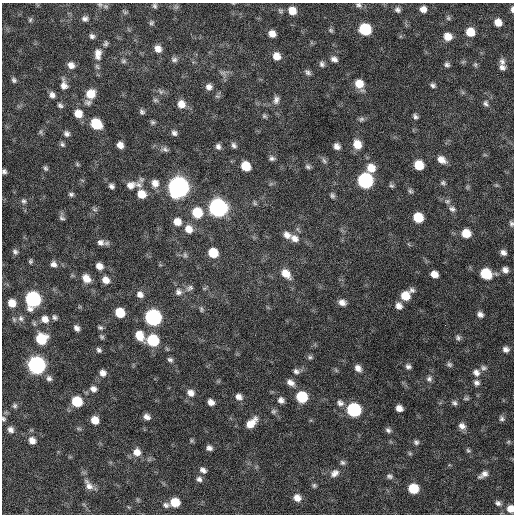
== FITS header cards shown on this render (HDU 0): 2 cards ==
NAXIS1  =                  512 / Axis length
NAXIS2  =                  512 / Axis length

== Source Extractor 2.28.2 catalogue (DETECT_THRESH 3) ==
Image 512 x 512 px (HDU 0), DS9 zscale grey, 1 PNG px = 1 image px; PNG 516 x 516 px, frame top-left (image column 1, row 512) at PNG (2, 3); no overlay
Background 588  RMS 18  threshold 53.7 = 3 sigma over >= 5 px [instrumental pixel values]
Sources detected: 201; all 201 listed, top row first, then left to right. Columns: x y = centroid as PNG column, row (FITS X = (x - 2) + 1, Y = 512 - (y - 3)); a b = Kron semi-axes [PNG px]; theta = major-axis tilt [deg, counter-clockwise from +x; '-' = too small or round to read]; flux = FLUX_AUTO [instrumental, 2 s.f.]
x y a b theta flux
100 5 8 5 -16 2900
359 5 9 6 -18 3300
154 6 6 5 - 2300
423 9 7 6 - 7700
512 9 6 3 -86 3100
398 10 7 7 - 3800
280 11 7 6 - 2600
292 11 8 7 - 16000
125 12 7 4 0 1900
448 18 6 5 - 2100
85 19 7 6 - 4200
30 20 7 5 74 2400
498 22 7 6 - 11000
151 23 6 5 - 2200
365 29 8 8 - 71000
331 30 6 5 - 2100
470 32 7 7 - 21000
272 34 7 6 - 8800
92 36 6 5 - 3300
448 37 7 7 - 13000
106 43 7 5 79 2400
158 49 8 7 - 8300
98 54 15 9 87 10000
276 56 8 7 - 12000
174 59 8 7 - 3500
334 59 8 6 -26 5100
123 61 8 6 -14 2400
463 62 7 4 19 1600
502 62 9 7 -61 4700
322 64 7 6 - 3500
71 65 8 7 - 7200
447 65 7 5 -24 3100
475 65 7 5 -71 2000
502 67 7 6 - 4400
308 72 8 5 -36 3400
223 73 10 5 -13 4000
14 80 8 6 -50 3200
359 84 11 8 -61 18000
64 85 12 8 -81 8100
433 85 6 5 - 2800
209 87 8 7 - 6200
161 92 8 6 -45 3400
90 94 9 8 - 21000
52 95 8 7 - 5100
155 100 7 5 -15 2300
276 100 11 8 75 5400
88 102 9 7 -10 3900
486 103 8 6 -64 3300
181 104 9 9 - 11000
60 105 7 6 - 2900
142 112 6 5 - 2700
78 114 8 8 - 16000
264 116 7 5 -34 2200
415 117 6 5 - 3100
361 119 8 6 19 3000
152 122 7 6 - 2300
96 124 9 7 -40 40000
40 132 6 5 - 2300
174 133 7 6 - 3800
67 134 7 6 - 3800
62 144 7 5 -51 2600
357 144 10 8 -70 16000
120 145 6 5 - 7800
234 145 7 5 -59 3400
337 146 7 6 - 6200
218 147 7 6 - 4100
165 149 8 7 - 3300
272 158 7 6 - 3300
441 160 10 7 -33 9200
324 161 9 5 -62 3100
77 164 6 4 -49 1600
419 165 8 7 - 24000
246 166 8 7 - 24000
308 166 7 5 -18 2900
46 168 7 6 - 2600
371 168 10 10 - 15000
4 171 5 5 - 3300
365 180 9 8 - 240000
155 183 9 8 - 8800
443 183 7 6 - 2600
131 185 14 10 16 9900
139 185 10 8 -30 6000
111 186 5 4 - 3500
391 186 7 5 -32 2300
178 187 9 9 - 890000
467 187 7 4 -72 1700
410 191 7 5 -34 2400
71 194 7 5 -3 2700
141 194 8 8 - 16000
332 195 8 5 -64 2900
24 201 8 8 - 4200
447 201 8 7 - 3300
255 203 7 5 -61 2100
218 208 9 9 - 500000
452 209 10 7 -21 4100
94 210 8 3 -19 1900
197 213 9 9 - 35000
418 217 8 7 - 32000
62 218 8 6 -30 2900
177 222 8 8 - 12000
511 223 7 5 -78 2700
189 229 10 9 - 12000
466 233 8 7 - 21000
287 235 10 8 -46 7700
295 238 11 9 -36 8300
100 242 9 8 - 5700
15 252 9 7 -57 3700
503 252 7 6 - 4900
213 253 8 7 - 28000
185 255 7 6 - 2500
30 261 7 5 89 2100
54 264 8 7 - 5400
99 266 8 6 -37 8000
505 270 8 7 - 5900
286 274 12 8 -44 14000
434 274 7 6 - 10000
486 274 9 7 -20 47000
86 278 10 8 -47 12000
106 280 8 7 - 9600
190 288 10 7 32 4000
178 292 10 9 - 6100
140 294 9 7 -41 6100
406 295 12 8 40 26000
33 299 9 8 - 240000
342 302 8 6 -24 7000
12 303 7 7 - 15000
399 306 8 8 - 7100
201 309 8 4 -78 2200
120 313 8 7 - 31000
480 314 8 6 -35 4900
54 317 7 5 -73 2800
153 317 9 8 - 320000
21 318 9 7 -72 4500
45 319 9 8 - 9100
445 325 2 2 - 3000
100 327 6 5 - 2200
77 328 6 4 -48 4500
139 335 10 7 -62 19000
102 337 7 5 -45 2000
458 338 8 7 - 3200
41 339 8 8 - 42000
153 340 8 8 - 73000
506 349 7 6 - 5100
99 350 6 5 - 2700
310 357 7 5 -1 2500
170 360 8 6 -22 3100
449 364 8 6 -22 2800
37 365 9 8 - 430000
408 366 7 6 - 3600
358 368 8 7 - 7300
484 368 8 8 - 3700
296 371 8 6 -21 3700
103 373 7 7 - 6500
476 373 10 8 -53 6900
49 378 7 7 - 4000
429 379 8 7 - 3900
291 383 10 7 -32 6800
476 383 8 7 - 4400
93 389 8 7 - 5700
191 393 9 8 - 7700
239 397 9 7 -28 6300
302 397 8 8 - 53000
466 398 9 4 4 2200
281 400 7 6 - 5000
77 401 8 7 - 42000
211 402 6 5 - 7200
340 403 9 8 - 5300
454 403 8 6 -31 3200
15 406 7 6 - 2400
399 408 6 5 - 8000
354 410 8 8 - 150000
273 411 7 7 - 2700
147 417 7 6 - 5900
3 419 7 6 - 2400
502 419 7 6 - 3000
95 420 7 6 - 15000
251 423 13 7 45 15000
462 426 9 7 -39 6700
11 430 7 6 - 5100
388 430 7 6 - 3500
32 440 8 7 - 8400
416 442 7 6 - 3000
508 442 6 4 45 1600
209 448 6 5 - 4600
468 450 7 5 -42 2100
137 452 10 9 - 11000
410 453 6 4 -29 1700
342 463 7 6 - 2900
203 470 9 6 -35 4900
335 473 12 9 33 7200
483 474 12 6 34 6300
389 476 8 5 -16 3000
199 479 7 6 - 4100
89 485 17 9 -58 9300
314 485 6 5 - 2200
413 489 7 7 - 39000
297 498 8 7 - 9500
175 502 7 7 - 26000
498 503 9 7 -27 4500
166 505 8 7 - 3900
510 509 8 7 - 11000
At the frame edge (FLAGS 8, measured only in part): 6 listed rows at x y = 359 5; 512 9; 4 171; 511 223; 3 419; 510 509